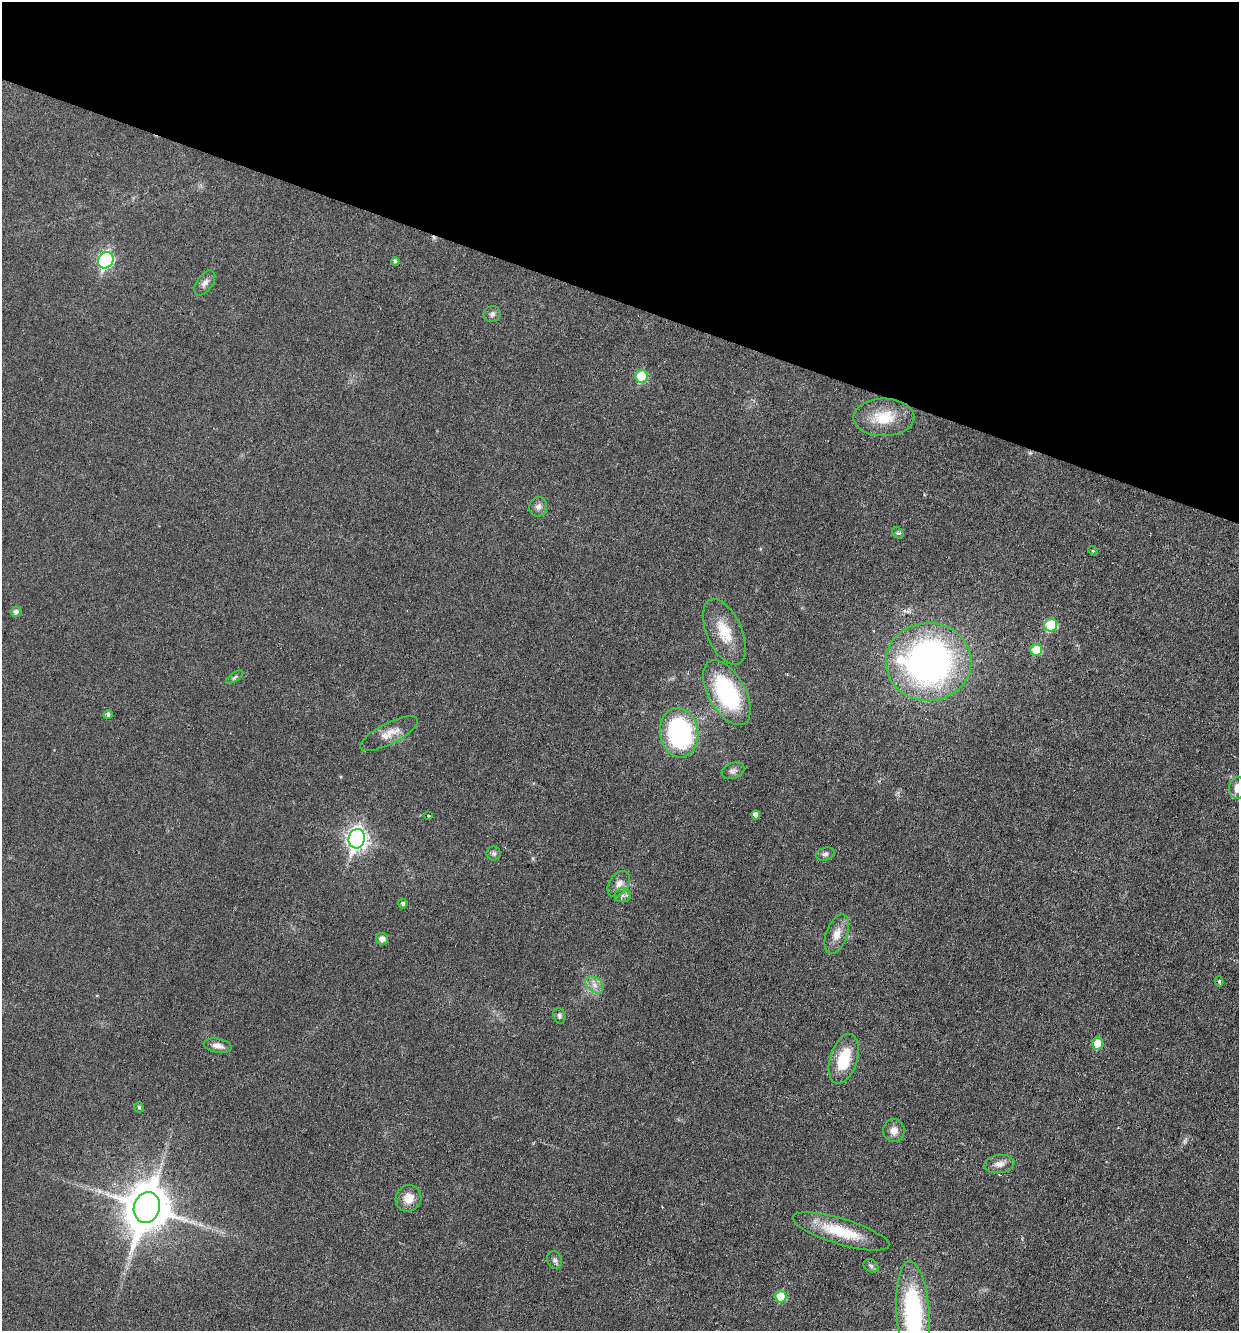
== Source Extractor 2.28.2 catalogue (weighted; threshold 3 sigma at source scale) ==
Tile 2 of 4 x 4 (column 2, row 1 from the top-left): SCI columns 1496-2732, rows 3989-5317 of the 5333 x 5318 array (HDU 1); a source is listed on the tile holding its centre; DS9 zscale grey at full resolution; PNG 1241 x 1333 px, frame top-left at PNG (2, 2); each listed source drawn as its Kron ellipse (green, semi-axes under 4 px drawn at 4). Shown black and unused: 23% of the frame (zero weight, under 3 of 6 exposures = <1% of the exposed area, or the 3 px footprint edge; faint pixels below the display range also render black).
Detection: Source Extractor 2.28.2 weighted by HDU 2 'WHT'; one run over the whole footprint, this tile lists its part. Background 0.0321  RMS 0.0039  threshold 0.0159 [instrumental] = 3 sigma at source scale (4.09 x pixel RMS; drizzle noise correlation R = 1.36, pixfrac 0.8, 0.05/0.05 arcsec/px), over >= 5 px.
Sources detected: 48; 1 cosmic-ray / hot-pixel residue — neither listed nor drawn; the other 47 listed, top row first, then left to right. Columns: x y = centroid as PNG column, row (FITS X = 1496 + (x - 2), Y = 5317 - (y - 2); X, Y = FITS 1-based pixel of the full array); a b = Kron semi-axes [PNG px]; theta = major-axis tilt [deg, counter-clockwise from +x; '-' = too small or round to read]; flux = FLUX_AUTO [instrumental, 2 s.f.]
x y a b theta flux
106 260 8 7 - 67
395 261 4 4 - 0.79
205 283 14 8 54 1.9
492 314 8 8 - 1.3
642 376 6 6 - 18
884 417 30 19 1 11
538 507 10 8 73 1.8
898 533 6 5 - 0.65
1093 551 5 4 - 0.36
16 612 5 5 - 1.4
1051 625 6 6 - 17
724 632 35 17 -66 11
1036 650 6 6 - 9.1
928 662 43 39 1 140
235 677 10 3 34 0.63
727 693 35 18 -61 40
108 715 5 4 - 0.95
679 733 25 19 -81 57
389 734 32 10 27 4.9
733 771 12 7 20 1.6
1237 788 11 8 88 3.4
428 815 3 2 - 0.34
756 815 4 4 - 2.2
357 839 10 8 76 180
494 853 7 7 - 0.8
825 854 9 6 14 1.1
619 884 14 9 55 2.8
623 895 8 7 - 1.4
403 904 5 4 - 0.81
837 934 20 10 70 4.2
382 939 6 6 - 2.1
1219 981 5 4 - 0.63
594 985 10 7 -42 2.1
559 1016 8 6 -73 0.97
1097 1043 6 6 - 6.4
218 1046 14 7 -11 2.3
844 1059 26 13 73 13
139 1107 5 4 - 0.64
894 1131 11 10 - 2.9
999 1164 15 9 8 2.5
408 1198 13 12 - 4.5
147 1207 15 13 73 1400
841 1231 50 13 -17 16
555 1260 9 7 -63 1.1
871 1266 8 6 -28 0.84
781 1297 6 5 - 12
913 1313 52 16 -86 50
Isophote crosses this tile's border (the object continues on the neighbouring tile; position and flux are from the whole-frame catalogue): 2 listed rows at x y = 1237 788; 913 1313